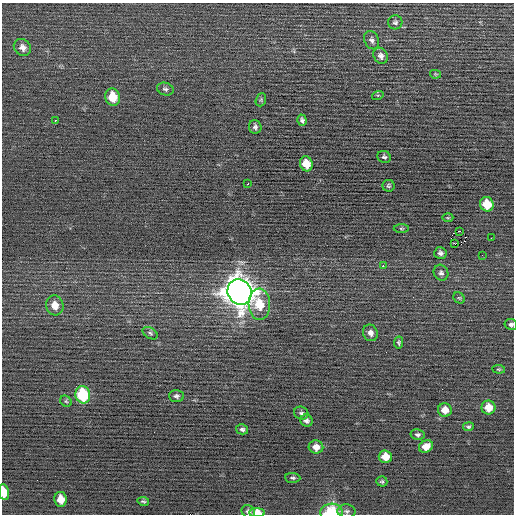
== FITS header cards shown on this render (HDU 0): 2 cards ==
NAXIS1  =                  512 / Axis length
NAXIS2  =                  512 / Axis length

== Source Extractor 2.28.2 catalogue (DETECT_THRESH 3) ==
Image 512 x 512 px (HDU 0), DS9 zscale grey, 1 PNG px = 1 image px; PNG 516 x 516 px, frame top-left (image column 1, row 512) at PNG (2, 3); each listed source drawn as its Kron ellipse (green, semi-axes under 4 px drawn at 4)
Background -0.0207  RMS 0.72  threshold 2.17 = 3 sigma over >= 5 px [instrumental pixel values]
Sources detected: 57; all 57 listed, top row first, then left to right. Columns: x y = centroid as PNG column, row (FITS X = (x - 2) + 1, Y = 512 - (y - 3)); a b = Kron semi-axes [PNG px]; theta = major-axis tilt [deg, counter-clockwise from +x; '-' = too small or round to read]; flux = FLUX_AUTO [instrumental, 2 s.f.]
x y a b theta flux
395 22 7 7 - 130
372 40 9 7 -66 170
22 48 9 8 - 290
381 56 8 7 - 210
435 74 6 4 -12 52
165 89 8 6 -19 120
378 95 6 4 17 49
113 97 8 7 - 1100
261 100 7 5 70 72
55 120 3 2 - 220
302 120 6 4 -72 110
255 127 7 6 - 130
384 157 7 6 - 110
306 164 7 6 - 750
248 183 3 2 - 180
388 186 6 6 - 86
487 204 7 6 - 1200
448 218 5 3 - 49
401 228 7 3 -1 66
460 231 4 2 - 13000
491 238 2 2 - 33
455 244 3 2 - 180
440 253 6 5 - 140
482 255 2 2 - 24
383 266 3 2 - 290
441 273 8 7 - 150
239 292 13 11 -64 76000
459 298 6 5 - 70
259 304 16 11 -88 1400
55 305 10 8 -74 560
511 324 6 5 - 120
150 333 8 5 -31 100
370 333 8 7 - 230
399 342 6 4 83 87
499 369 6 4 -7 57
83 395 9 7 -77 3200
176 396 7 6 - 130
66 401 6 5 - 80
488 407 7 7 - 730
445 410 7 6 - 510
301 413 7 6 - 120
306 421 6 6 - 150
468 427 5 4 - 80
242 429 6 5 - 120
418 435 7 5 -10 110
426 446 7 6 - 420
316 447 7 6 - 390
385 457 7 6 - 650
293 478 8 5 -4 94
382 481 5 5 - 88
4 492 8 5 -81 800
61 499 7 6 - 540
143 501 6 4 -9 75
347 511 9 7 -1 150
248 512 7 6 - 140
331 512 11 8 3 2100
257 513 8 4 -1 910
At the frame edge (FLAGS 8, measured only in part): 5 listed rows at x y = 511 324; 4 492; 248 512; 331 512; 257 513